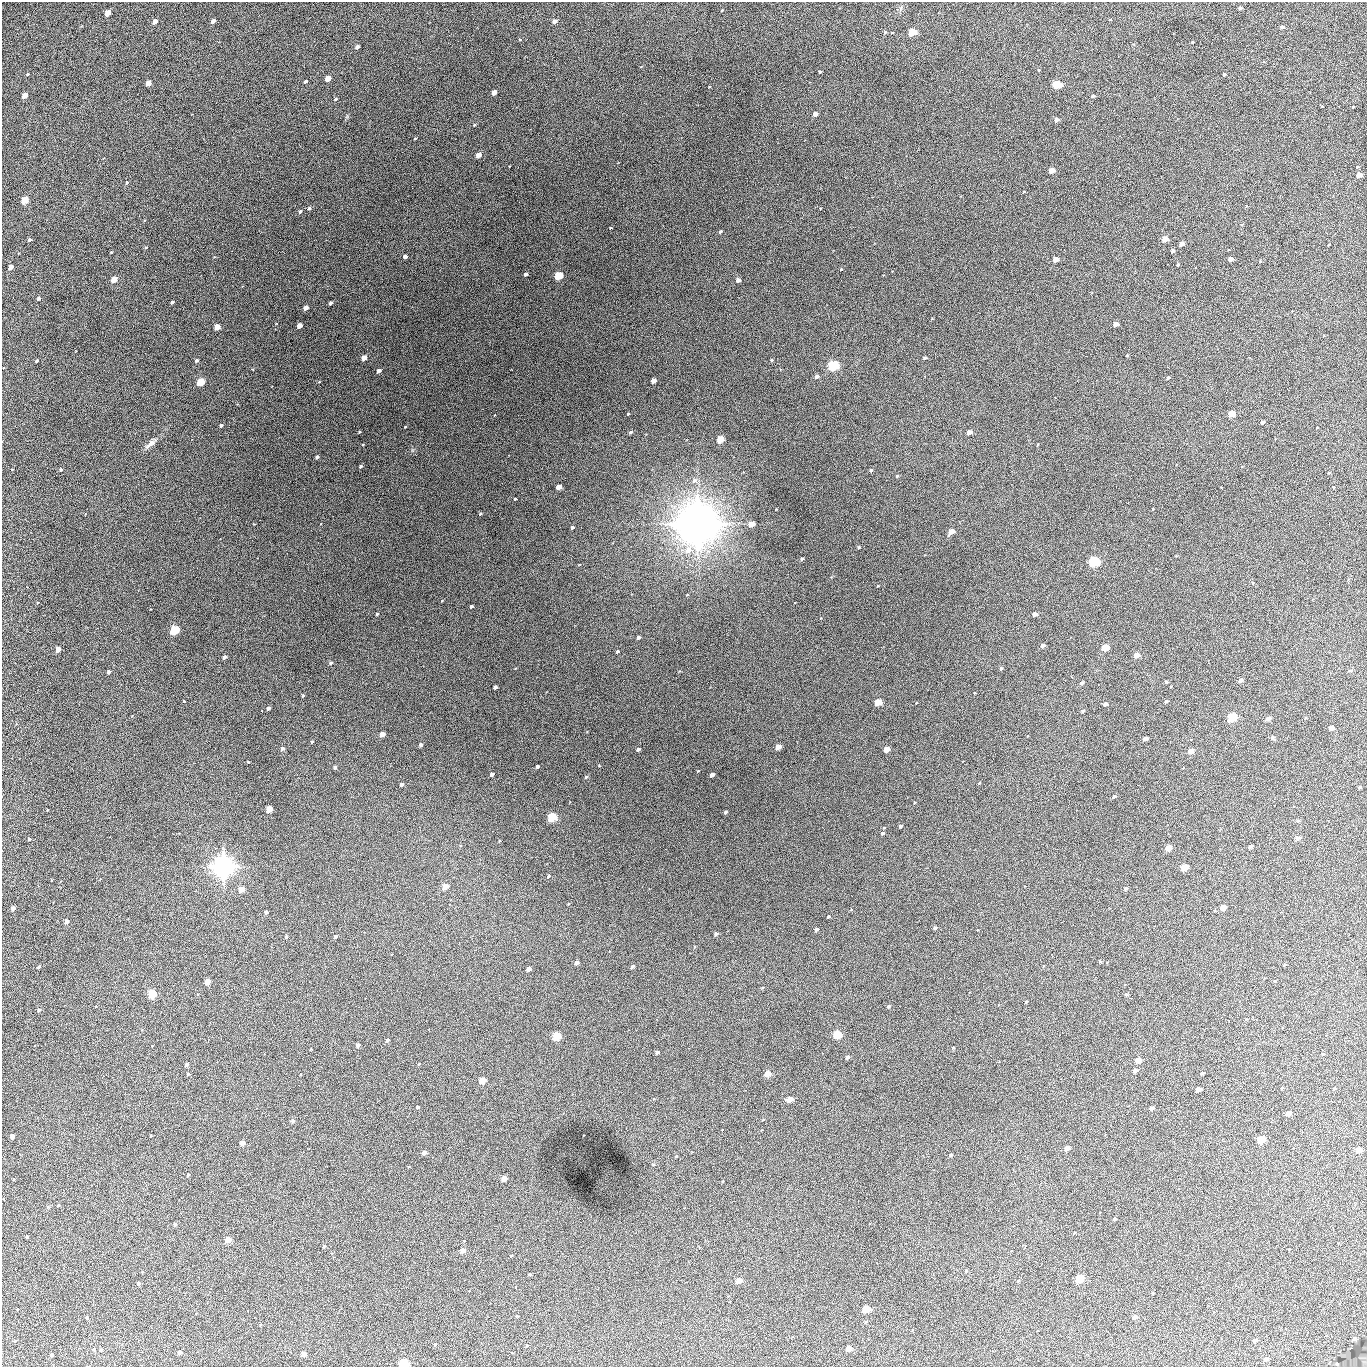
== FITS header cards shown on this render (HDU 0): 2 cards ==
NAXIS1  =                 1365 /fastest changing axis
NAXIS2  =                 1365 /next to fastest changing axis

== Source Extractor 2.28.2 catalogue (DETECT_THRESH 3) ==
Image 1365 x 1365 px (HDU 0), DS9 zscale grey, 1 PNG px = 1 image px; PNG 1369 x 1369 px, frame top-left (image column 1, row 1365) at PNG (2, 2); no overlay
Background 364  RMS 67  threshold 202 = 3 sigma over >= 5 px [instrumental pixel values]
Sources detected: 281; all 281 listed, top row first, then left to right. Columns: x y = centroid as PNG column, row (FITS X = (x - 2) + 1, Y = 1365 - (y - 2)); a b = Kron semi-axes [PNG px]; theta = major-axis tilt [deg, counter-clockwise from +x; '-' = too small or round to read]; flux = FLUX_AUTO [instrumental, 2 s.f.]
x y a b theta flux
1240 8 4 3 - 1.4e+04
722 10 3 2 - 3.1e+03
107 13 4 4 - 7.9e+04
1110 20 3 2 - 3.0e+03
213 21 4 3 - 2.9e+04
554 21 4 4 - 2.2e+04
155 22 4 4 - 3.2e+04
1282 27 4 3 - 1.8e+04
885 32 4 3 - 5.6e+03
892 33 3 2 - 3.8e+03
912 33 5 4 - 2.2e+05
520 39 4 3 - 3.1e+03
1192 42 3 2 - 4.3e+03
357 47 4 3 - 2.0e+04
1039 70 3 3 - 4.0e+03
820 72 3 3 - 7.4e+03
28 74 3 3 - 4.5e+03
1224 74 3 3 - 7.5e+03
328 79 4 4 - 6.2e+04
305 81 4 3 - 9.7e+03
148 83 5 4 - 6.0e+04
1056 85 5 4 - 3.9e+05
494 93 4 4 - 4.0e+04
24 95 4 4 - 5.6e+04
1093 96 4 3 - 8.3e+03
336 99 5 3 - 5.7e+03
1322 106 3 2 - 3.8e+03
1353 107 3 2 - 3.6e+03
815 114 4 4 - 2.6e+04
1056 120 4 4 - 2.5e+04
474 125 4 3 - 4.4e+03
415 138 4 2 - 2.8e+03
478 155 4 4 - 5.3e+04
1357 167 4 4 - 6.2e+03
1052 170 4 4 - 7.7e+04
1359 175 4 4 - 5.3e+04
127 182 4 4 - 5.2e+03
1024 192 4 2 - 3.3e+03
25 200 5 4 - 1.8e+05
1246 206 4 3 - 3.3e+03
309 208 4 4 - 7.6e+03
300 211 4 4 - 7.2e+03
611 228 3 2 - 3.8e+03
720 231 4 3 - 6.9e+03
1165 239 4 4 - 6.8e+04
29 240 3 3 - 1.2e+04
1181 244 4 4 - 3.7e+04
1329 245 3 2 - 4.5e+03
146 247 4 3 - 4.7e+03
1173 251 4 3 - 1.8e+04
111 252 4 3 - 3.4e+03
405 257 4 3 - 1.5e+04
1055 259 4 4 - 5.0e+04
1230 259 4 4 - 3.6e+04
1260 261 4 4 - 3.9e+03
1178 265 3 3 - 5.4e+03
11 267 4 4 - 3.4e+04
841 269 4 3 - 3.5e+03
526 274 4 3 - 1.1e+04
558 276 5 4 - 3.2e+05
114 279 5 4 - 8.6e+04
738 280 4 4 - 2.4e+04
38 298 4 3 - 8.5e+03
172 302 4 3 - 9.2e+03
330 303 4 3 - 1.3e+04
306 308 4 4 - 3.6e+04
1115 324 4 4 - 3.6e+04
299 325 4 4 - 4.2e+04
217 327 4 4 - 9.4e+04
1127 355 3 2 - 4.4e+03
1249 357 3 2 - 2.4e+03
364 358 4 4 - 5.3e+04
925 358 4 3 - 7.8e+03
196 360 4 3 - 1.1e+04
772 360 4 3 - 5.0e+03
37 361 3 3 - 6.7e+03
833 366 5 5 - 6.5e+05
252 369 3 2 - 5.1e+03
379 371 4 3 - 2.7e+04
817 377 5 4 - 1.5e+04
1168 378 4 3 - 8.3e+03
653 381 4 4 - 4.6e+04
201 382 5 4 - 2.6e+05
628 414 3 3 - 4.8e+03
1231 414 5 4 - 1.3e+05
1262 422 4 3 - 1.3e+04
221 425 4 3 - 1.1e+04
405 427 3 2 - 3.5e+03
1317 427 3 2 - 3.5e+03
359 432 4 3 - 4.2e+03
631 432 5 4 - 7.6e+03
969 432 4 4 - 3.6e+04
720 439 5 4 - 1.6e+05
150 444 17 7 41 2.5e+04
317 457 4 3 - 1.1e+04
361 466 4 3 - 6.3e+03
61 469 4 4 - 6.0e+03
871 470 4 4 - 5.9e+03
1329 473 3 3 - 4.3e+03
897 476 4 3 - 6.4e+03
694 480 7 6 - 1.7e+04
558 487 4 4 - 4.9e+04
1333 487 3 2 - 3.3e+03
515 499 3 2 - 4.5e+03
1153 509 3 2 - 3.5e+03
480 513 3 3 - 5.6e+03
698 524 19 18 - 6.0e+06
751 524 4 4 - 9.4e+04
572 527 4 3 - 1.0e+04
951 531 5 4 - 6.7e+04
859 547 4 3 - 6.3e+03
688 550 9 7 40 3.7e+04
802 559 4 3 - 9.7e+03
1094 561 5 5 - 5.6e+05
471 606 4 3 - 9.4e+03
377 614 3 3 - 5.9e+03
1034 614 4 4 - 2.9e+04
175 630 5 4 - 4.3e+05
638 637 4 3 - 1.4e+04
1043 645 4 4 - 2.0e+04
1105 647 5 4 - 1.2e+05
58 649 4 4 - 4.3e+04
617 651 4 3 - 8.2e+03
1136 655 4 4 - 4.6e+04
225 657 4 3 - 1.3e+04
331 663 5 4 - 9.8e+03
1001 668 4 4 - 6.0e+03
109 672 4 3 - 1.5e+04
1240 680 4 3 - 2.2e+04
1166 682 3 3 - 7.4e+03
1081 683 4 3 - 1.3e+04
495 687 4 3 - 1.3e+04
974 693 3 2 - 3.2e+03
303 695 3 3 - 5.6e+03
184 701 3 3 - 5.5e+03
1166 701 4 3 - 9.4e+03
878 702 5 4 - 1.5e+05
916 703 3 2 - 2.9e+03
1105 704 4 4 - 2.2e+04
268 708 4 3 - 1.6e+04
262 711 2 2 - 2.3e+03
1083 711 3 3 - 8.5e+03
1232 717 5 4 - 3.3e+05
1305 718 4 3 - 3.1e+03
1268 719 4 4 - 2.3e+04
1331 728 4 4 - 3.2e+04
382 734 4 4 - 5.1e+04
1272 738 5 5 - 7.6e+03
1145 739 4 4 - 3.1e+04
312 742 4 3 - 4.0e+03
421 745 4 3 - 1.5e+04
778 747 4 4 - 7.1e+04
282 748 4 4 - 1.1e+04
638 749 4 3 - 1.3e+04
886 749 4 4 - 8.6e+04
1190 751 4 4 - 5.3e+04
248 762 3 2 - 3.7e+03
537 766 3 3 - 1.2e+04
335 767 4 3 - 8.2e+03
492 774 4 4 - 1.7e+04
712 775 4 4 - 2.7e+04
586 777 4 3 - 6.8e+03
979 783 3 2 - 4.1e+03
402 784 4 3 - 1.1e+04
1360 787 3 3 - 7.7e+03
1114 796 4 3 - 1.2e+04
914 802 4 3 - 4.3e+03
269 809 5 4 - 1.1e+05
725 812 4 3 - 1.3e+04
552 817 5 4 - 4.2e+05
1298 821 6 4 -1 5.4e+03
900 826 4 3 - 1.2e+04
882 833 4 4 - 7.6e+03
1297 838 7 5 14 8.4e+03
29 839 3 3 - 8.7e+03
1250 847 4 3 - 2.2e+04
1168 848 5 4 - 8.7e+04
223 867 10 9 - 2.4e+06
1184 867 5 4 - 1.2e+05
548 876 4 4 - 6.8e+03
51 880 3 2 - 2.7e+03
445 886 4 4 - 1.1e+05
1125 888 4 4 - 9.6e+03
241 889 4 4 - 6.2e+04
1223 907 5 4 - 6.0e+04
13 908 4 3 - 2.4e+04
266 912 4 3 - 1.1e+04
828 916 3 3 - 5.8e+03
67 922 4 4 - 2.2e+04
935 928 4 3 - 1.1e+04
816 929 3 3 - 1.4e+04
716 934 4 3 - 1.2e+04
286 936 3 3 - 6.2e+03
335 936 4 3 - 8.7e+03
1100 961 3 2 - 4.7e+03
576 962 4 4 - 2.0e+04
1285 964 4 3 - 4.5e+03
632 966 4 3 - 9.7e+03
39 967 3 3 - 8.6e+03
528 969 4 4 - 2.9e+04
208 981 4 4 - 5.9e+04
1275 981 4 3 - 4.6e+03
152 993 5 4 - 3.7e+05
1126 994 4 3 - 6.0e+03
1026 1002 3 3 - 5.7e+03
889 1006 4 3 - 8.7e+03
39 1010 5 4 - 6.7e+03
837 1034 5 4 - 2.5e+05
556 1036 5 4 - 2.6e+05
388 1040 5 4 - 1.0e+04
358 1045 4 3 - 1.5e+04
953 1047 3 3 - 4.5e+03
657 1052 4 4 - 1.5e+04
1323 1054 4 4 - 4.9e+03
847 1057 4 3 - 1.5e+04
1138 1060 5 4 - 8.1e+04
419 1064 4 2 - 2.9e+03
187 1065 4 3 - 1.3e+04
1135 1070 4 3 - 1.9e+04
767 1073 4 4 - 9.5e+04
1202 1073 3 3 - 8.9e+03
188 1074 4 3 - 6.2e+03
482 1080 4 4 - 1.4e+05
1282 1088 3 2 - 4.7e+03
1334 1088 4 3 - 5.8e+03
1198 1089 4 4 - 3.2e+04
790 1099 5 4 - 7.1e+04
417 1107 3 3 - 8.8e+03
1151 1108 4 4 - 2.0e+04
1288 1113 4 4 - 4.8e+04
293 1121 4 4 - 1.4e+04
12 1136 4 4 - 3.7e+04
1261 1139 5 4 - 2.3e+05
243 1143 4 4 - 4.2e+04
1067 1148 4 4 - 4.8e+04
1359 1150 4 4 - 7.4e+04
424 1152 4 4 - 3.4e+04
951 1155 3 3 - 9.6e+03
676 1156 3 3 - 4.7e+03
653 1164 5 3 - 3.8e+03
409 1167 3 2 - 3.8e+03
188 1175 3 3 - 8.0e+03
504 1178 4 4 - 5.6e+04
58 1205 3 3 - 3.8e+03
1114 1219 3 3 - 1.1e+04
175 1225 4 4 - 1.1e+04
1075 1232 4 3 - 3.8e+03
27 1237 3 3 - 1.1e+04
228 1239 4 4 - 8.7e+04
324 1246 4 3 - 7.9e+03
463 1250 4 4 - 4.6e+04
511 1255 3 2 - 4.6e+03
966 1271 3 2 - 4.9e+03
142 1272 4 3 - 3.5e+03
530 1274 3 3 - 6.3e+03
1079 1278 5 4 - 3.2e+05
738 1280 4 4 - 6.3e+04
1018 1281 4 3 - 5.0e+03
138 1283 3 3 - 1.2e+04
1236 1285 3 2 - 3.1e+03
516 1288 3 2 - 3.1e+03
1152 1293 3 2 - 4.7e+03
1353 1296 3 2 - 2.0e+03
866 1309 5 4 - 2.4e+05
517 1316 3 2 - 4.5e+03
1135 1317 4 3 - 2.7e+04
87 1318 3 3 - 1.1e+04
866 1322 4 3 - 5.4e+03
1354 1338 4 4 - 9.0e+03
1255 1340 4 3 - 2.4e+04
15 1341 4 4 - 4.7e+03
435 1344 4 3 - 4.6e+03
527 1346 5 3 - 4.4e+03
848 1348 4 4 - 6.6e+04
94 1349 5 4 - 4.8e+03
101 1350 4 3 - 6.9e+03
180 1352 4 4 - 2.2e+04
303 1354 4 4 - 4.5e+04
52 1355 3 3 - 1.1e+04
1266 1359 5 4 - 1.9e+04
404 1363 5 4 - 5.0e+05
At the frame edge (FLAGS 8, measured only in part): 1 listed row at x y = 404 1363

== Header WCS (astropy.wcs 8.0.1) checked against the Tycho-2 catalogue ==
Header WCS as astropy/WCSLIB reads it (applying the file's SIP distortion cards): RA---TAN-SIP/DEC--TAN-SIP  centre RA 02:17:05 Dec +13:20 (34.27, +13.33 deg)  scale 1.91 arcsec/px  FOV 43.6' x 43.6'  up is -180 deg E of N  parity flipped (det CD > 0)
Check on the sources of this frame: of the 60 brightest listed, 14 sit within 2.2 arcsec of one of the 14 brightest Tycho-2 stars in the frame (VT <= 12.67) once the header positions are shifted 0.47 arcsec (0.33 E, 0.33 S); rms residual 0.75 arcsec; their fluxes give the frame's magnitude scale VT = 25.68 - 2.5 log10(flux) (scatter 0.13 mag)
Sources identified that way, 14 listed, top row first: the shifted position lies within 2.2 arcsec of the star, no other Tycho-2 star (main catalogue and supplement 1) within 4.4 arcsec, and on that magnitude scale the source's flux lands within +1.5 / -3 mag of the star's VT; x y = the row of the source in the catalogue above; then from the Tycho-2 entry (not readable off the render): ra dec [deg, ICRS J2000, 3 dp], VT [Tycho-2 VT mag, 2 dp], TYC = Tycho-2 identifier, HIP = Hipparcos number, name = IAU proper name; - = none
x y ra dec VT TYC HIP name
1056 85 34.068 +13.016 12.11 637-923-1 - -
558 276 34.341 +13.116 11.78 637-767-1 - -
833 366 34.191 +13.165 10.78 637-980-1 - -
201 382 34.536 +13.172 12.67 637-944-1 - -
1094 561 34.049 +13.269 11.22 637-820-1 - -
175 630 34.551 +13.304 11.62 637-695-1 - -
1232 717 33.973 +13.352 11.91 637-1253-1 - -
552 817 34.345 +13.404 11.61 637-1245-1 - -
223 867 34.525 +13.430 7.86 637-948-1 10730 -
556 1036 34.343 +13.520 12.11 637-855-1 - -
1261 1139 33.958 +13.576 11.96 637-1126-1 - -
1079 1278 34.057 +13.650 11.94 637-667-1 - -
866 1309 34.174 +13.666 12.36 637-601-1 - -
404 1363 34.427 +13.694 11.59 637-1123-1 - -